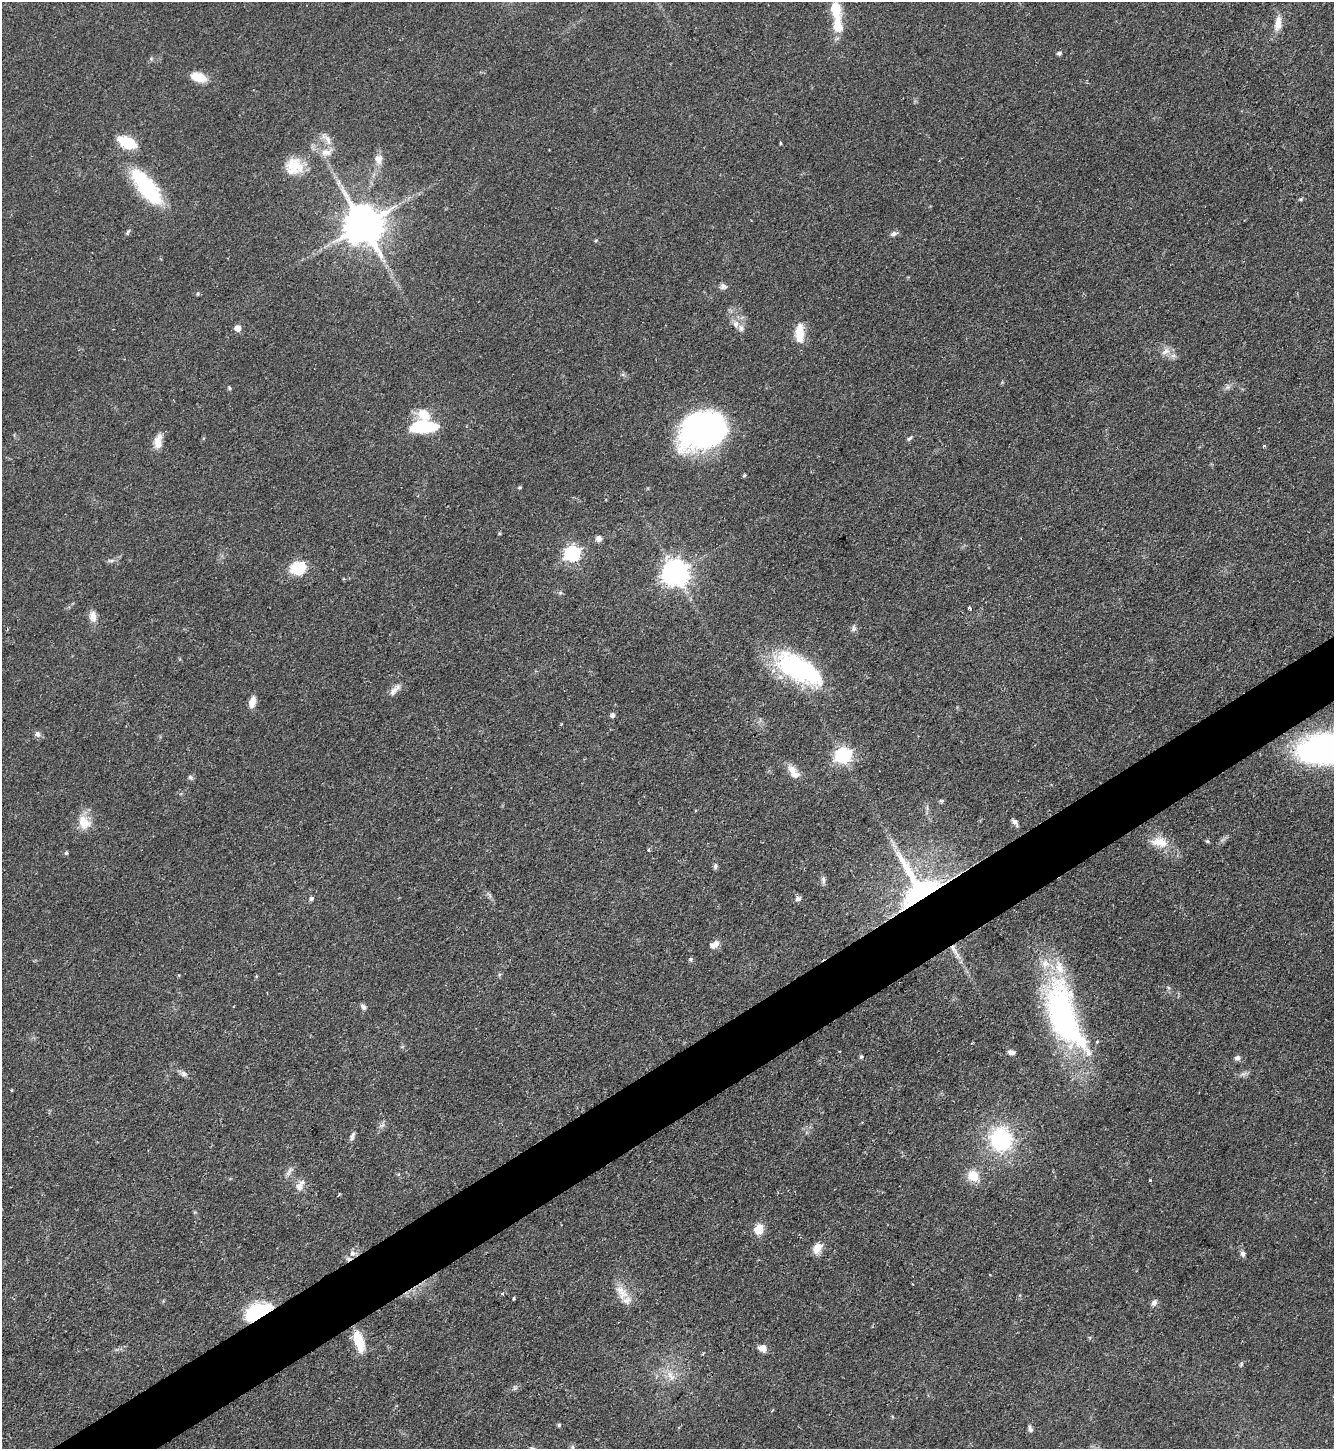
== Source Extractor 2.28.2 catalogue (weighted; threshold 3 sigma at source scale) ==
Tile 7 of 4 x 4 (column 3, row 2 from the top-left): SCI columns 2824-4155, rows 2896-4342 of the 5781 x 5789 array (HDU 1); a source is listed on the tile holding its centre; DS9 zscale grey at full resolution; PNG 1336 x 1451 px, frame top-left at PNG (2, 2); no overlay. Shown black and unused: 4% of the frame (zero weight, under 2 of 3 exposures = <1% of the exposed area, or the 3 px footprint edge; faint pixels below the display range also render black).
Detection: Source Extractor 2.28.2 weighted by HDU 2 'WHT'; one run over the whole footprint, this tile lists its part. Background 0.0468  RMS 0.0046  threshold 0.0207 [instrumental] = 3 sigma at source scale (4.5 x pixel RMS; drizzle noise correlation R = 1.50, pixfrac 1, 0.05/0.05 arcsec/px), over >= 5 px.
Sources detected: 108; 1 inside a brighter object's white glare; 1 cosmic-ray / hot-pixel residue — not listed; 4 inside a brighter listed object's ellipse — not listed separately; the other 102 listed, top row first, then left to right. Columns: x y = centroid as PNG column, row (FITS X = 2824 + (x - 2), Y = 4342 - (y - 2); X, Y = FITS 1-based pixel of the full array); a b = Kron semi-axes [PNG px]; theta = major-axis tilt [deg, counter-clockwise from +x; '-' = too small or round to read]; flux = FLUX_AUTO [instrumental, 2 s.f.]
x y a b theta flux
835 8 17 10 -80 11
1278 23 23 9 82 5.1
837 26 21 12 -87 9.3
1059 53 6 5 - 1
198 77 14 8 -17 11
327 139 20 8 -50 4
127 142 14 8 -26 22
780 143 3 3 - 0.66
326 152 18 10 12 4.9
378 159 13 10 -74 3.8
294 166 23 21 18 12
147 187 41 14 -53 51
1300 199 5 3 - 0.6
363 224 11 11 - 1700
127 233 7 4 55 1
893 234 9 6 21 1.5
596 240 5 3 - 0.47
723 286 9 7 -12 1.7
198 294 5 4 - 0.63
736 324 10 8 78 2.9
237 328 5 5 - 5.8
799 333 23 10 -90 9.3
1166 351 13 8 31 3.1
1228 387 9 6 36 1.5
229 388 5 4 - 0.66
423 414 26 17 -61 13
422 427 24 12 4 24
704 430 41 31 22 150
909 438 9 4 47 1
158 441 18 9 79 5.1
1264 446 3 3 - 3.8
744 475 5 4 - 0.65
520 487 6 4 31 0.53
599 539 7 7 - 1.9
572 554 7 6 - 120
111 560 11 4 5 1.2
298 568 12 10 15 20
675 572 8 8 - 520
560 593 6 4 1 0.74
969 608 3 3 - 1.3
93 616 14 9 -81 3.7
854 629 8 6 56 1.4
799 669 54 24 -30 64
395 690 19 7 48 3.2
252 702 11 6 75 4.8
612 715 6 6 - 1.2
561 724 4 3 - 0.46
37 734 8 7 - 1.8
1326 747 50 27 0 180
843 755 7 6 - 120
794 773 19 10 -58 5.3
190 777 7 5 -33 0.96
941 801 7 5 -18 0.71
1014 821 10 6 -42 1.6
84 822 20 15 -58 8
1207 841 5 4 - 0.6
1159 842 24 13 -10 8.3
648 850 4 4 - 0.68
66 853 6 5 - 0.77
715 866 8 5 81 1.1
823 880 12 5 -86 1.5
919 890 49 38 -62 120
489 895 11 3 -50 1
311 898 6 5 - 1.2
798 899 9 6 31 1.4
714 945 13 8 29 3
954 949 20 7 -61 4.1
691 959 6 4 72 0.68
363 1007 8 5 -54 1.6
1064 1016 87 32 -69 120
1011 1052 8 6 -15 1.9
861 1057 6 4 74 0.71
1237 1058 7 7 - 1.6
184 1074 9 7 -47 1.8
1243 1074 9 5 30 1.4
862 1122 4 3 - 0.41
382 1125 10 5 35 1.3
352 1136 11 5 67 1.5
1001 1139 25 23 -77 44
289 1171 16 5 52 2
973 1176 13 11 -38 8.6
1150 1180 3 3 - 0.76
300 1186 15 8 61 3.7
759 1229 12 11 - 5.9
817 1248 14 9 57 4.8
352 1253 8 7 - 2.3
1243 1254 8 6 -72 1.5
912 1284 3 3 - 1.1
621 1292 23 14 -60 7.4
502 1293 4 4 - 1
514 1298 3 3 - 1.3
1154 1303 10 7 59 1.7
258 1311 30 16 27 29
359 1341 22 9 -73 14
762 1348 10 8 -31 3.4
1241 1364 7 5 69 0.76
670 1375 12 8 -66 4.1
515 1388 6 6 - 0.97
559 1425 4 4 - 0.86
1030 1429 10 5 -79 1.3
572 1447 6 5 - 1
532 1448 8 3 -12 0.74
Overlapping masked pixels (flux is a lower limit): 3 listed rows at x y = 919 890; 954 949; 258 1311
Isophote crosses this tile's border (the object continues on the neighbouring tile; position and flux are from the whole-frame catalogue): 1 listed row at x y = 1326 747